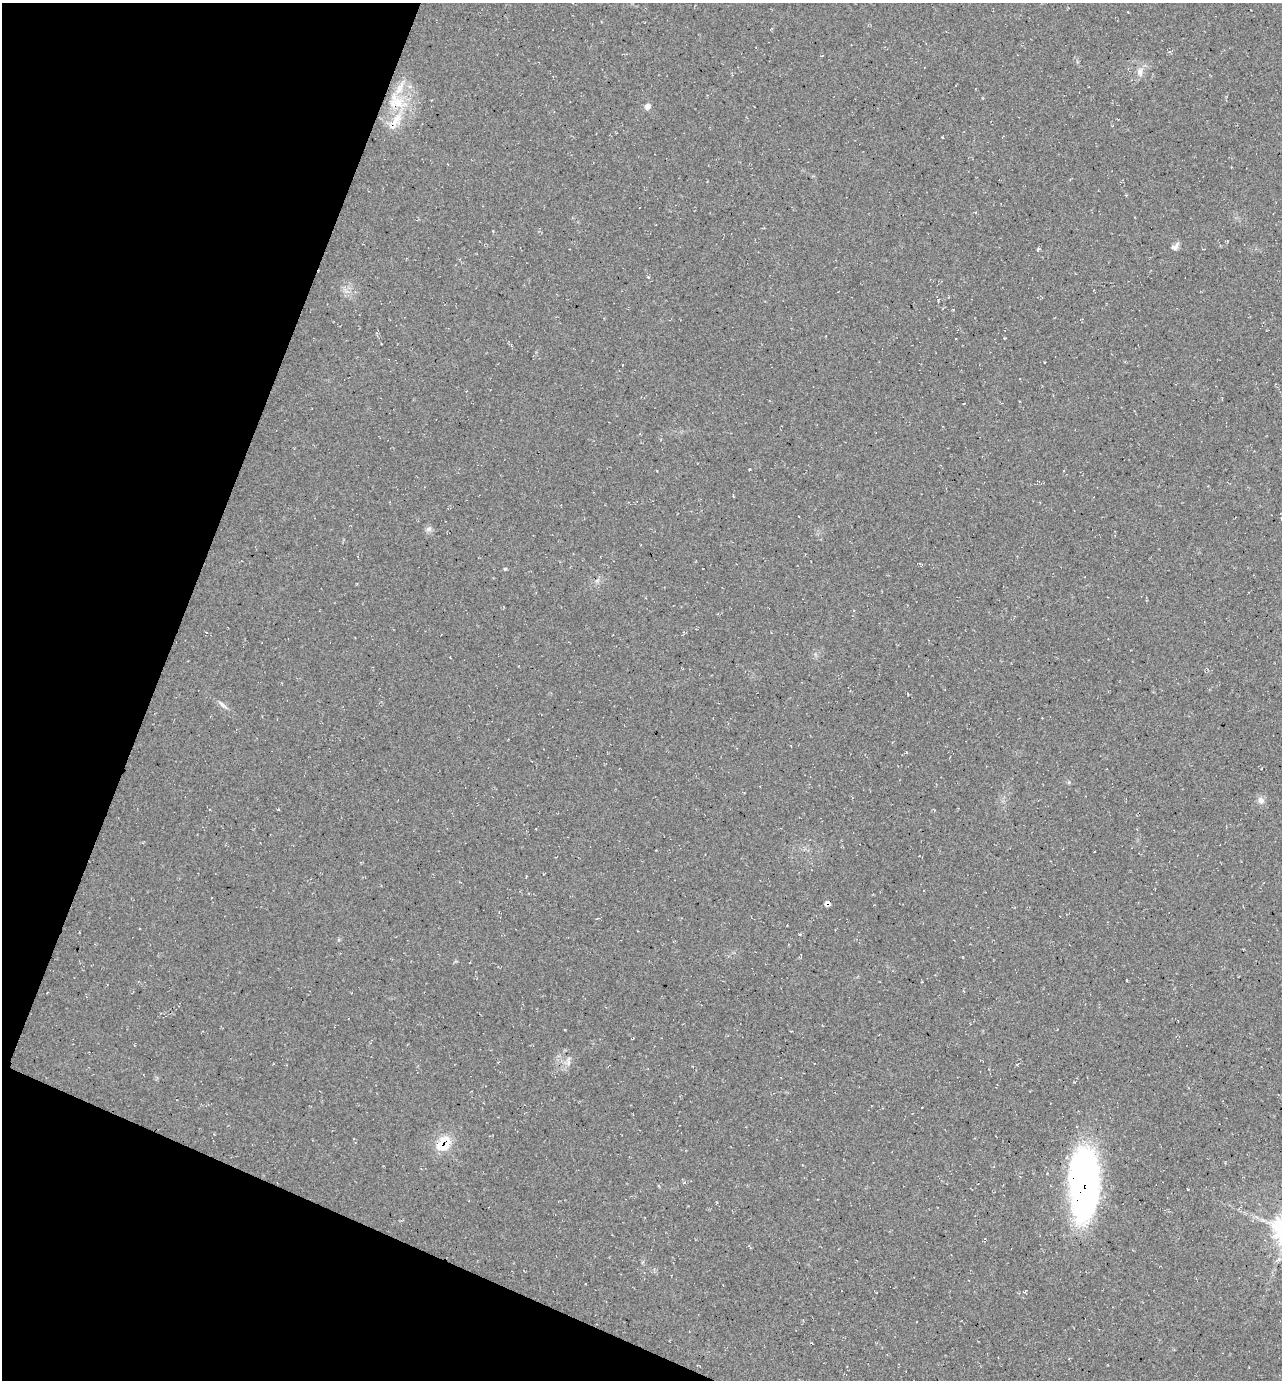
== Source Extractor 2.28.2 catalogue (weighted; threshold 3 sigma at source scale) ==
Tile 9 of 4 x 4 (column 1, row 3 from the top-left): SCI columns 139-1418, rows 1381-2758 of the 5530 x 5520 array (HDU 1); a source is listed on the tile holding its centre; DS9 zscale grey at full resolution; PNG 1284 x 1382 px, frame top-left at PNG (2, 3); no overlay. Shown black and unused: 19% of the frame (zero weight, under 2 of 3 exposures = <1% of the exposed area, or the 3 px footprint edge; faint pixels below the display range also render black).
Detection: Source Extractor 2.28.2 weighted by HDU 2 'WHT'; one run over the whole footprint, this tile lists its part. Background 0.244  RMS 0.014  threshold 0.0622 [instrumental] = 3 sigma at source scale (4.5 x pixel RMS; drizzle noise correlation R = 1.50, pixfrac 1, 0.05/0.05 arcsec/px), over >= 5 px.
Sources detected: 22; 1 cosmic-ray / hot-pixel residue — not listed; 1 inside a brighter listed object's ellipse — not listed separately; the other 20 listed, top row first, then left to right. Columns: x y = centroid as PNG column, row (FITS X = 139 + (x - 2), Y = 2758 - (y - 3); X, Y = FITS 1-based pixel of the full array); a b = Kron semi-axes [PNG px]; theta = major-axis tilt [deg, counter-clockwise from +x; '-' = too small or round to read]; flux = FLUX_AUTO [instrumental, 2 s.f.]
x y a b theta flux
1140 72 13 7 -89 8
400 88 24 8 63 19
397 103 25 13 7 34
647 106 7 6 - 6.4
396 121 27 10 63 25
1174 247 11 7 19 5.1
1038 249 4 3 - 2.2
429 529 8 6 16 4.2
505 569 6 4 0 1.5
597 580 9 3 45 2.7
223 705 12 5 -36 4.8
1261 800 9 8 - 6.4
827 903 6 5 - 5.6
800 934 3 3 - 1.9
1127 980 3 2 - 1.3
568 1063 11 4 -85 4.1
922 1107 2 2 - 0.81
442 1144 22 11 63 31
684 1183 5 3 - 1.8
1084 1183 67 27 -89 490
Overlapping masked pixels (flux is a lower limit): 3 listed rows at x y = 827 903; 442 1144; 1084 1183
Unlisted compact peaks at least as high as the median listed source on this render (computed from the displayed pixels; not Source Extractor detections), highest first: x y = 1069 782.